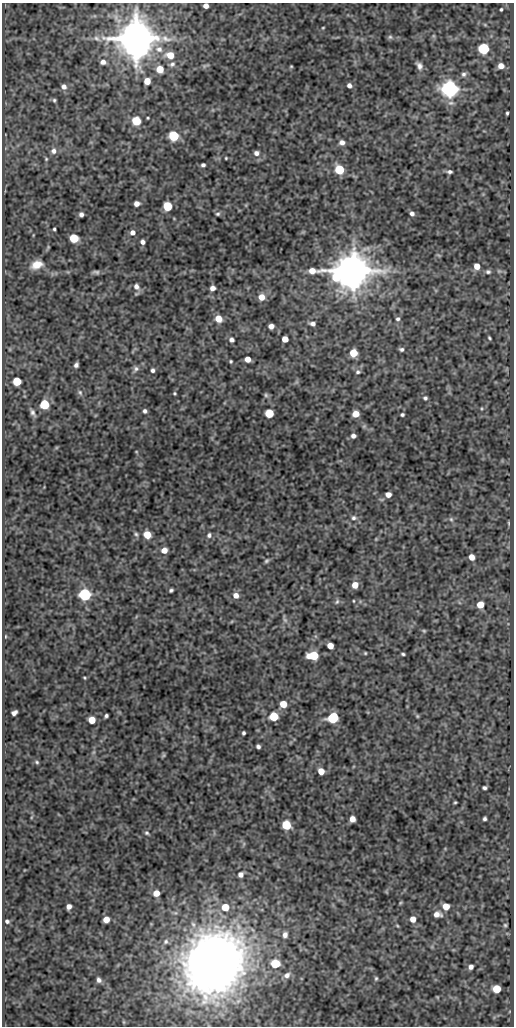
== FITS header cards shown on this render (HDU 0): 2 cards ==
NAXIS1  =                  512
NAXIS2  =                 1024

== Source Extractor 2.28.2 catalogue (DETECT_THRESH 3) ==
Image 512 x 1024 px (HDU 0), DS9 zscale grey, 1 PNG px = 1 image px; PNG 516 x 1028 px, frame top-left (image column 1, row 1024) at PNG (2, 3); no overlay
Background 132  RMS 0.58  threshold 1.75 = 3 sigma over >= 5 px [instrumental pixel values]
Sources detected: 150; all 150 listed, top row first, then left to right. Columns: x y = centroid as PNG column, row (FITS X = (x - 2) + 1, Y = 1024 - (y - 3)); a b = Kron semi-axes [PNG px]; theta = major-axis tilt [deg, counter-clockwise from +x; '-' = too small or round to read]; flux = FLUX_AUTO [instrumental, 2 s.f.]
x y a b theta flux
206 6 4 4 - 210
501 9 3 3 - 53
485 25 6 4 -19 44
323 28 3 2 - 33
433 36 7 4 -89 60
390 37 6 6 - 75
96 38 8 6 -18 110
136 38 10 9 - 180000
166 39 17 7 -17 310
159 49 10 9 - 270
483 49 6 6 - 4600
170 55 7 6 - 550
103 62 6 5 - 150
172 64 8 6 35 100
205 66 11 4 17 82
291 66 4 3 - 38
419 66 10 6 -56 180
501 66 6 6 - 330
160 69 5 5 - 670
464 74 8 7 - 120
147 81 5 5 - 490
349 85 5 5 - 150
64 87 7 6 - 170
450 89 7 6 - 24000
54 100 4 4 - 58
507 113 4 3 - 59
148 118 3 2 - 38
136 121 6 6 - 1100
174 136 6 6 - 2600
342 142 7 6 - 200
53 151 8 7 - 170
256 153 7 6 - 150
226 158 3 3 - 37
46 159 5 4 - 43
203 165 4 4 - 89
339 170 6 5 - 2100
450 172 6 4 0 89
137 204 5 5 - 200
168 206 6 5 - 1900
412 213 5 4 - 120
81 214 4 4 - 130
218 214 6 5 - 75
54 229 3 3 - 52
132 232 6 5 - 180
74 238 6 5 - 1800
143 242 5 4 - 140
37 265 13 9 20 450
477 266 5 5 - 410
353 270 13 9 8 140000
96 272 7 3 -4 96
488 272 6 5 - 89
136 287 10 7 -51 210
212 288 5 4 - 210
262 297 6 6 - 410
218 319 6 6 - 480
398 319 5 5 - 85
312 324 6 4 -9 140
271 326 5 4 - 220
489 338 4 3 - 52
285 339 5 5 - 400
231 340 6 5 - 110
401 349 4 3 - 78
353 353 6 5 - 770
248 359 5 5 - 310
231 361 3 3 - 49
76 365 5 4 - 110
136 369 8 7 - 130
153 370 5 4 - 93
358 372 7 6 - 86
17 381 5 5 - 1400
80 392 8 5 -63 86
175 393 3 3 - 44
266 395 6 6 - 72
425 398 5 5 - 76
44 405 6 5 - 2300
145 411 5 4 - 96
33 413 10 5 -64 130
269 413 6 5 - 1300
356 414 5 5 - 530
402 415 4 3 - 67
364 426 6 5 - 64
353 436 5 5 - 140
388 495 5 5 - 230
354 518 7 6 - 120
451 519 6 5 - 73
509 523 5 3 - 40
136 534 6 5 - 73
147 535 6 5 - 670
209 535 7 6 - 100
376 539 4 4 - 33
164 550 6 5 - 320
471 557 5 5 - 290
266 561 6 4 33 70
355 585 6 6 - 420
171 590 4 3 - 72
85 595 6 6 - 6900
236 595 6 6 - 270
353 601 4 2 - 31
337 602 8 5 63 77
480 605 5 5 - 560
285 619 13 5 -73 120
424 631 5 4 - 45
5 636 4 3 - 32
330 646 5 5 - 390
365 653 3 3 - 40
403 654 4 3 - 57
313 655 8 6 3 1400
84 678 3 2 - 38
283 704 5 5 - 590
14 713 6 4 32 140
106 716 4 3 - 79
274 716 6 6 - 1400
417 716 5 4 - 45
333 718 7 6 - 2800
92 720 5 5 - 580
244 733 4 3 - 70
258 746 4 4 - 99
94 752 7 4 71 66
163 755 6 5 - 48
37 762 6 4 -28 61
321 771 5 5 - 410
484 788 4 3 - 80
455 802 3 3 - 41
32 817 6 4 70 40
352 819 5 5 - 300
485 819 4 3 - 75
286 825 6 6 - 1500
147 833 6 5 - 74
240 874 7 6 - 170
156 893 6 6 - 390
400 903 5 4 - 38
69 906 5 5 - 180
446 906 6 5 - 490
225 907 7 7 - 660
437 914 9 7 1 240
106 919 5 5 - 390
413 919 6 6 - 290
7 921 4 4 - 87
505 925 5 4 - 57
397 926 6 3 -45 40
285 935 8 7 - 180
166 942 8 7 - 140
214 964 45 39 61 38000
275 964 6 6 - 1300
471 967 5 5 - 140
287 975 10 7 31 190
376 978 6 4 75 57
99 980 6 5 - 130
496 989 6 6 - 870
437 997 5 3 - 33
At the frame edge (FLAGS 8, measured only in part): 1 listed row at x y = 206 6

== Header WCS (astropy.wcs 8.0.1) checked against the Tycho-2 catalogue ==
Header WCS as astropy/WCSLIB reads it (CRVAL/CRPIX/CD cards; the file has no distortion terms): RA---SIN/DEC--SIN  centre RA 02:00:12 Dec +31:33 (30.05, +31.55 deg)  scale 1 arcsec/px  FOV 8.5' x 17.1'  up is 0 deg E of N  parity normal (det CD < 0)
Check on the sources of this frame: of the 60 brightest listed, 3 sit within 1.5 arcsec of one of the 7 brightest Tycho-2 stars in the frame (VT <= 12.22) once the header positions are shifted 0.26 arcsec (0.03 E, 0.26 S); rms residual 0.26 arcsec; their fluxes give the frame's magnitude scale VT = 22.16 - 2.5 log10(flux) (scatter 0.14 mag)
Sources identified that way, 3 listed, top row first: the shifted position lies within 1.5 arcsec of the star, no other Tycho-2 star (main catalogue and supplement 1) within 3.0 arcsec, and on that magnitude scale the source's flux lands within +1.5 / -3 mag of the star's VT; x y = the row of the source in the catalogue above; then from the Tycho-2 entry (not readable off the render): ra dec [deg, ICRS J2000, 3 dp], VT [Tycho-2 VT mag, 2 dp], TYC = Tycho-2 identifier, HIP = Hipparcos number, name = IAU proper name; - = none
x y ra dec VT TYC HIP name
136 38 30.088 +31.686 8.89 2308-788-1 - -
450 89 29.985 +31.672 11.21 2308-487-1 - -
353 270 30.017 +31.622 10.47 2308-695-1 - -